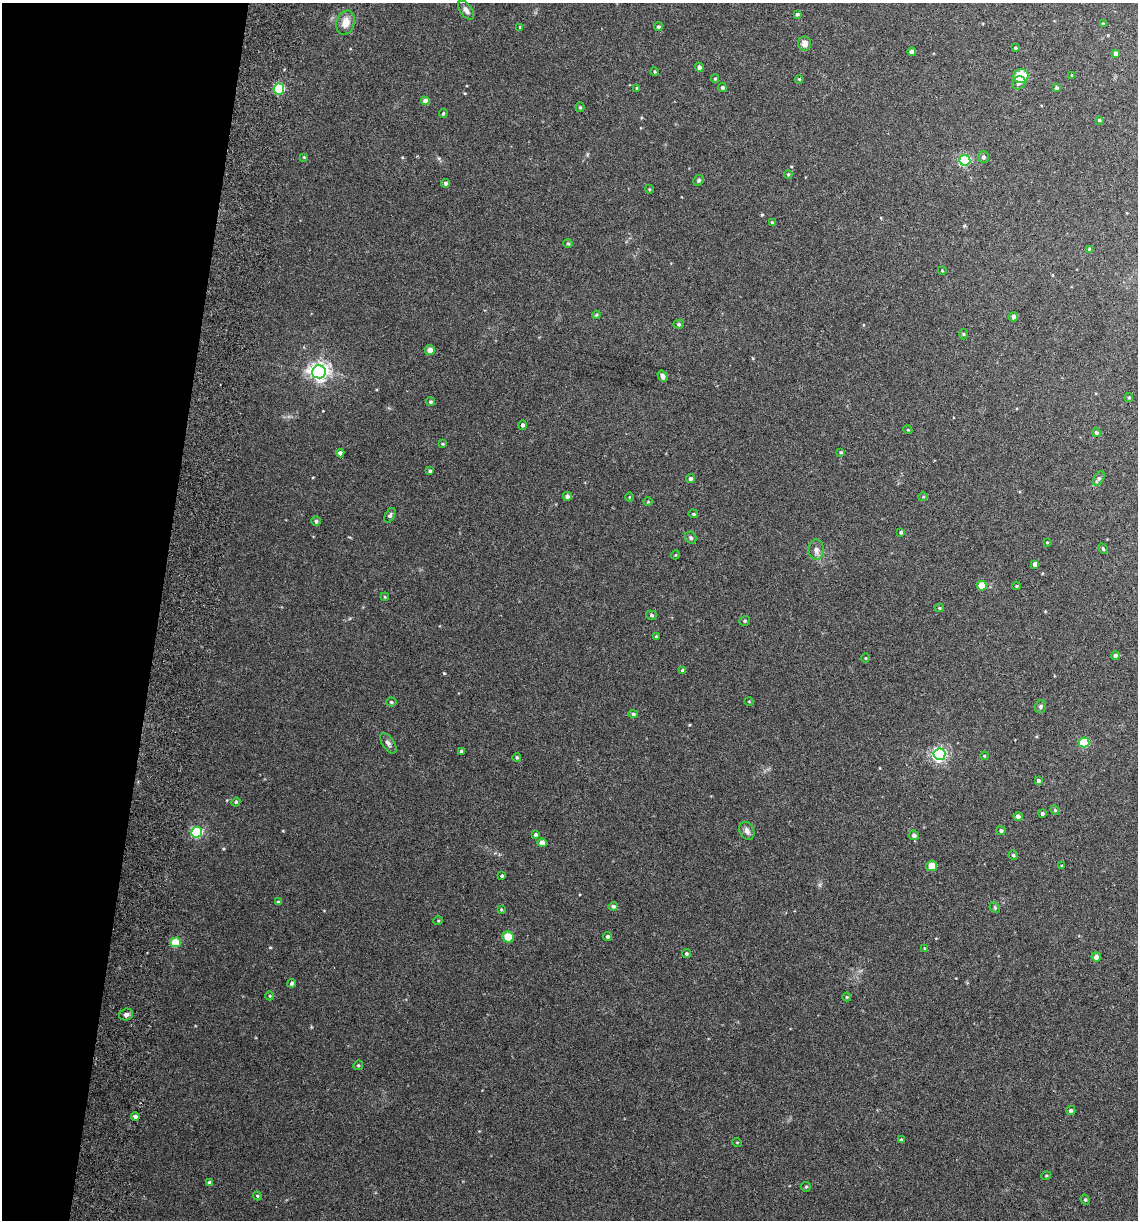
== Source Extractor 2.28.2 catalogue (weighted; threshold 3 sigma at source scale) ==
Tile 9 of 4 x 4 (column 1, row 3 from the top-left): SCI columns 175-1310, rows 1231-2448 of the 5008 x 4899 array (HDU 1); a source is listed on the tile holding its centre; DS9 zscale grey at full resolution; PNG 1140 x 1222 px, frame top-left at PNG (2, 3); each listed source drawn as its Kron ellipse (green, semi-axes under 4 px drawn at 4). Shown black and unused: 14% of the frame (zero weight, under 3 of 6 exposures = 3% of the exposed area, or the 3 px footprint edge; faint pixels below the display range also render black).
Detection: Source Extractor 2.28.2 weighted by HDU 2 'WHT'; one run over the whole footprint, this tile lists its part. Background 0.0299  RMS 0.0032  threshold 0.0133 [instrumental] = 3 sigma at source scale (4.09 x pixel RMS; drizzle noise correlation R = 1.36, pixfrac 0.8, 0.05/0.05 arcsec/px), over >= 5 px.
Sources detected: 128; all 128 listed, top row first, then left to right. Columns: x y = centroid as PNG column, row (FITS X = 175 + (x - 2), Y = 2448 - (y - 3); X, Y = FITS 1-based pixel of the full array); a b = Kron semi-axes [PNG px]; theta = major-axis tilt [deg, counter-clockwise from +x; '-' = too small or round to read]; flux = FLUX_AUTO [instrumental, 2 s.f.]
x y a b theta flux
466 10 11 6 -55 1.3
797 14 4 3 - 0.57
346 22 12 9 74 3.1
1103 24 4 3 - 0.44
520 27 3 3 - 0.29
658 27 4 4 - 0.49
805 44 7 6 - 1.7
1015 48 3 3 - 0.34
912 52 4 4 - 0.98
1116 53 4 4 - 1.3
699 67 4 4 - 0.93
654 72 4 3 - 0.33
1072 75 4 3 - 0.33
1021 76 7 7 - 8.3
715 79 4 4 - 0.37
799 79 4 3 - 0.24
1019 83 7 6 - 0.84
722 87 4 4 - 0.47
637 88 4 3 - 0.38
1056 88 4 4 - 0.62
279 89 6 5 - 23
425 101 4 4 - 2.3
580 107 5 4 - 0.44
443 113 4 3 - 0.35
1099 120 3 3 - 0.32
304 157 3 3 - 0.24
983 157 5 5 - 0.77
965 160 5 5 - 31
788 174 4 4 - 0.33
699 180 5 5 - 0.55
445 183 4 4 - 0.7
649 189 4 3 - 0.24
772 222 4 3 - 0.37
568 243 5 4 - 0.38
1090 249 4 3 - 0.68
942 270 4 3 - 0.22
596 315 4 4 - 0.34
1013 317 5 4 - 1.1
679 324 5 4 - 0.49
964 334 5 3 - 0.25
430 350 5 4 - 2.3
319 372 7 6 - 130
662 376 6 4 -58 1
1129 398 4 3 - 0.32
431 402 5 4 - 0.46
522 425 4 4 - 0.64
908 430 4 3 - 0.27
1096 432 4 4 - 0.54
442 444 4 3 - 0.3
841 452 4 3 - 0.38
340 453 4 4 - 0.9
430 471 4 3 - 0.45
691 478 4 4 - 0.7
1099 478 8 5 57 0.63
567 496 4 4 - 1.1
629 497 4 3 - 0.22
923 497 5 3 - 0.25
648 502 4 3 - 0.22
693 514 5 4 - 0.36
390 515 8 4 63 0.58
316 521 5 4 - 0.59
901 532 4 3 - 0.51
691 538 6 5 - 0.59
1047 542 3 2 - 0.21
1103 549 6 4 -62 0.4
816 550 10 7 -88 1.4
675 555 4 3 - 0.21
1035 564 4 4 - 1.5
982 586 5 5 - 4.4
1016 586 4 3 - 0.35
385 597 4 3 - 0.29
940 608 4 4 - 0.3
651 615 5 4 - 0.47
745 621 5 5 - 0.44
656 636 3 3 - 0.42
1115 656 4 4 - 1
866 658 5 3 - 0.24
683 670 4 3 - 0.96
391 702 5 4 - 0.41
749 702 4 3 - 0.21
1040 706 6 5 - 0.55
633 714 5 4 - 0.48
388 743 12 5 -55 0.88
1084 743 5 5 - 15
461 751 3 3 - 0.39
939 754 6 6 - 68
984 756 4 3 - 0.29
517 757 4 4 - 0.41
1038 781 3 3 - 0.63
236 802 4 4 - 0.35
1055 810 5 4 - 0.35
1042 813 3 3 - 0.51
1018 816 4 4 - 1.2
747 831 9 7 -63 1.2
1001 831 4 4 - 0.6
197 832 5 5 - 32
535 834 4 4 - 0.5
914 835 5 5 - 0.86
542 843 4 4 - 3
1013 855 5 4 - 0.39
932 866 5 5 - 3.2
1062 866 4 3 - 0.34
502 876 4 3 - 0.45
278 902 4 3 - 0.45
613 906 5 4 - 0.66
995 908 6 4 -47 0.41
501 909 4 4 - 0.27
438 921 5 3 - 0.25
508 937 6 5 - 4.9
607 937 4 4 - 0.64
176 942 5 5 - 9.9
925 948 4 3 - 0.28
686 954 4 4 - 0.52
1096 957 5 4 - 1.4
292 983 4 4 - 0.63
270 996 4 3 - 0.26
847 997 4 4 - 0.3
126 1014 7 6 - 0.94
358 1065 5 4 - 0.4
1071 1110 4 4 - 0.51
135 1116 4 4 - 0.76
901 1140 4 3 - 0.47
737 1142 5 3 - 0.24
1046 1176 5 3 - 0.27
210 1183 4 4 - 0.89
806 1187 5 4 - 0.37
257 1196 4 4 - 0.34
1085 1200 5 4 - 0.38